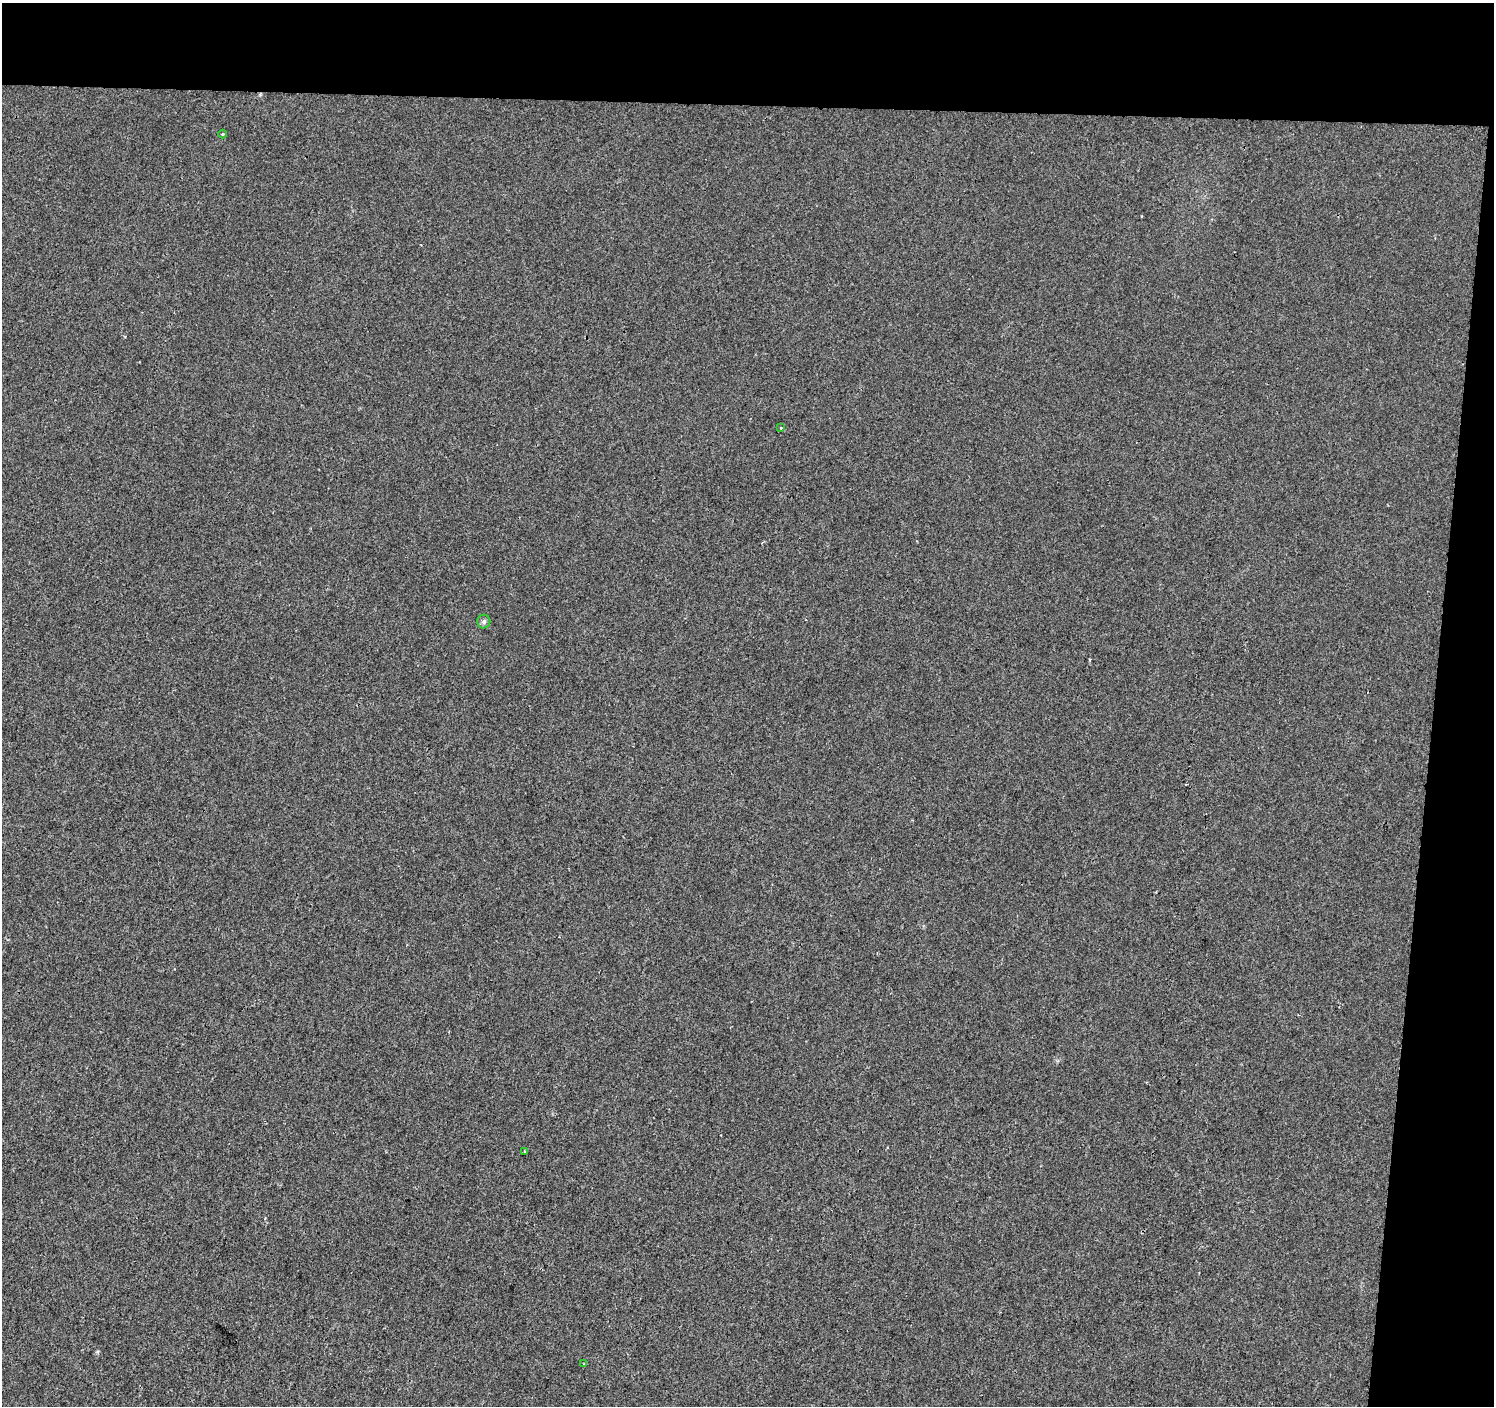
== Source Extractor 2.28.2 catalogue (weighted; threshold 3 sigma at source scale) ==
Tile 3 of 3 x 3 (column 3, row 1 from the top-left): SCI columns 2992-4483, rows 3091-4494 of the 4483 x 4722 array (HDU 1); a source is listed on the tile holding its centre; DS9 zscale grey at full resolution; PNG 1496 x 1408 px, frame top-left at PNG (2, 3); each listed source drawn as its Kron ellipse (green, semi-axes under 4 px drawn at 4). Shown black and unused: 11% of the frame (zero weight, under 2 of 3 exposures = <1% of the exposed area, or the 3 px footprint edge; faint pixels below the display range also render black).
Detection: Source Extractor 2.28.2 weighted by HDU 2 'WHT'; one run over the whole footprint, this tile lists its part. Background 0.00108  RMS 0.0048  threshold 0.0214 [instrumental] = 3 sigma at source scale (4.5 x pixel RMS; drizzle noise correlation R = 1.50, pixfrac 1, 0.0396/0.0396 arcsec/px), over >= 5 px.
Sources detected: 6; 1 cosmic-ray / hot-pixel residue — neither listed nor drawn; the other 5 listed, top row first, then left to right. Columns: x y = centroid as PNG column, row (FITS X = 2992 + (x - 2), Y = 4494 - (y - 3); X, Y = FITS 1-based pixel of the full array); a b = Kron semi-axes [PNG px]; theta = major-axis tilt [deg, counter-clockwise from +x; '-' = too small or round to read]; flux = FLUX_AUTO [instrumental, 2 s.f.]
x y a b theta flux
223 134 4 3 - 0.35
781 428 3 3 - 0.55
484 622 7 6 - 1.3
524 1152 3 3 - 3
584 1363 4 2 - 0.36